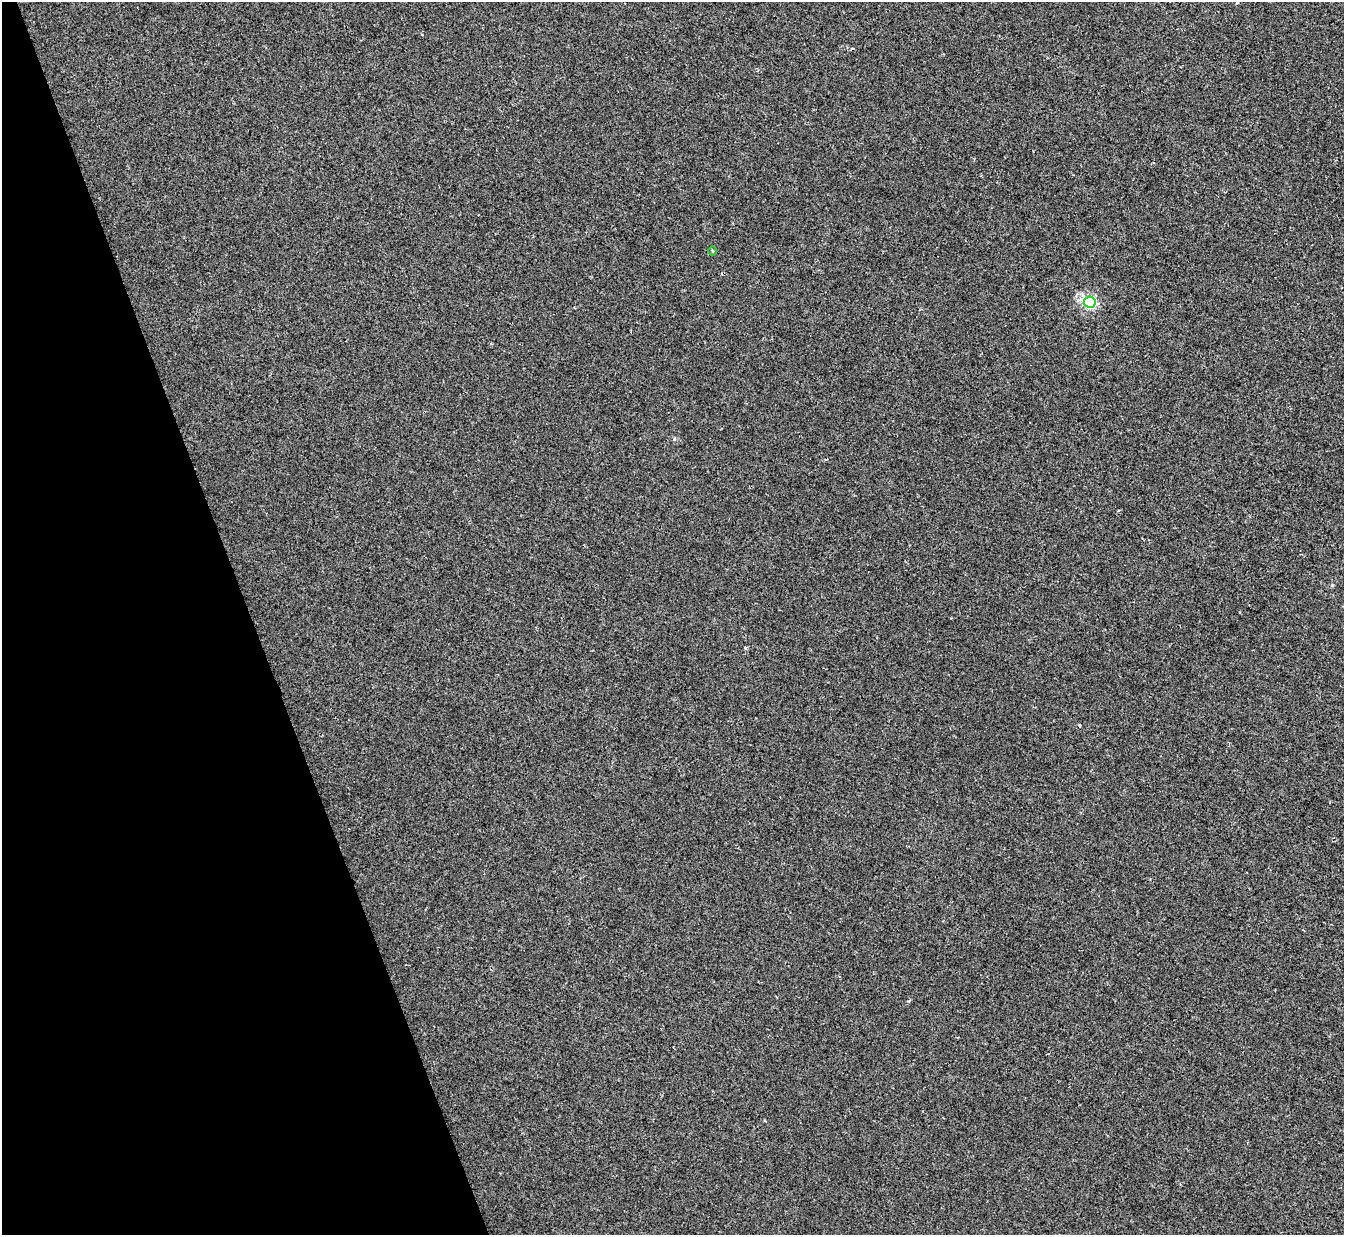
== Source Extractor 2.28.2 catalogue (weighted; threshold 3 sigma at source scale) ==
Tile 5 of 4 x 4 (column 1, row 2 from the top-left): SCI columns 3-1344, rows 2740-3972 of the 5370 x 5353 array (HDU 1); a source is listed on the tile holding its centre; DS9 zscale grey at full resolution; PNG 1346 x 1237 px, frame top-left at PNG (2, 2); each listed source drawn as its Kron ellipse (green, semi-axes under 4 px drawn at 4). Shown black and unused: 19% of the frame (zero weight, under 2 of 3 exposures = <1% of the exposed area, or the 3 px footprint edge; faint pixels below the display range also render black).
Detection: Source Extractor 2.28.2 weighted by HDU 2 'WHT'; one run over the whole footprint, this tile lists its part. Background 0.00107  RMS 0.005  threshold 0.0225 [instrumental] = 3 sigma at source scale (4.5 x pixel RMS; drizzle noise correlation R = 1.50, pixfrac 1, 0.05/0.05 arcsec/px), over >= 5 px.
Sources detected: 3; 1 cosmic-ray / hot-pixel residue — neither listed nor drawn; the other 2 listed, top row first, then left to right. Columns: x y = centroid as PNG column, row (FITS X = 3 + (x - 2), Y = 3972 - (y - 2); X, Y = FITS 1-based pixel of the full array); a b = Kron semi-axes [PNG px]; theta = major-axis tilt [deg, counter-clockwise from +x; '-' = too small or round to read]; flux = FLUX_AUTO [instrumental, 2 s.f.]
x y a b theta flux
712 251 4 3 - 0.46
1090 302 6 5 - 68